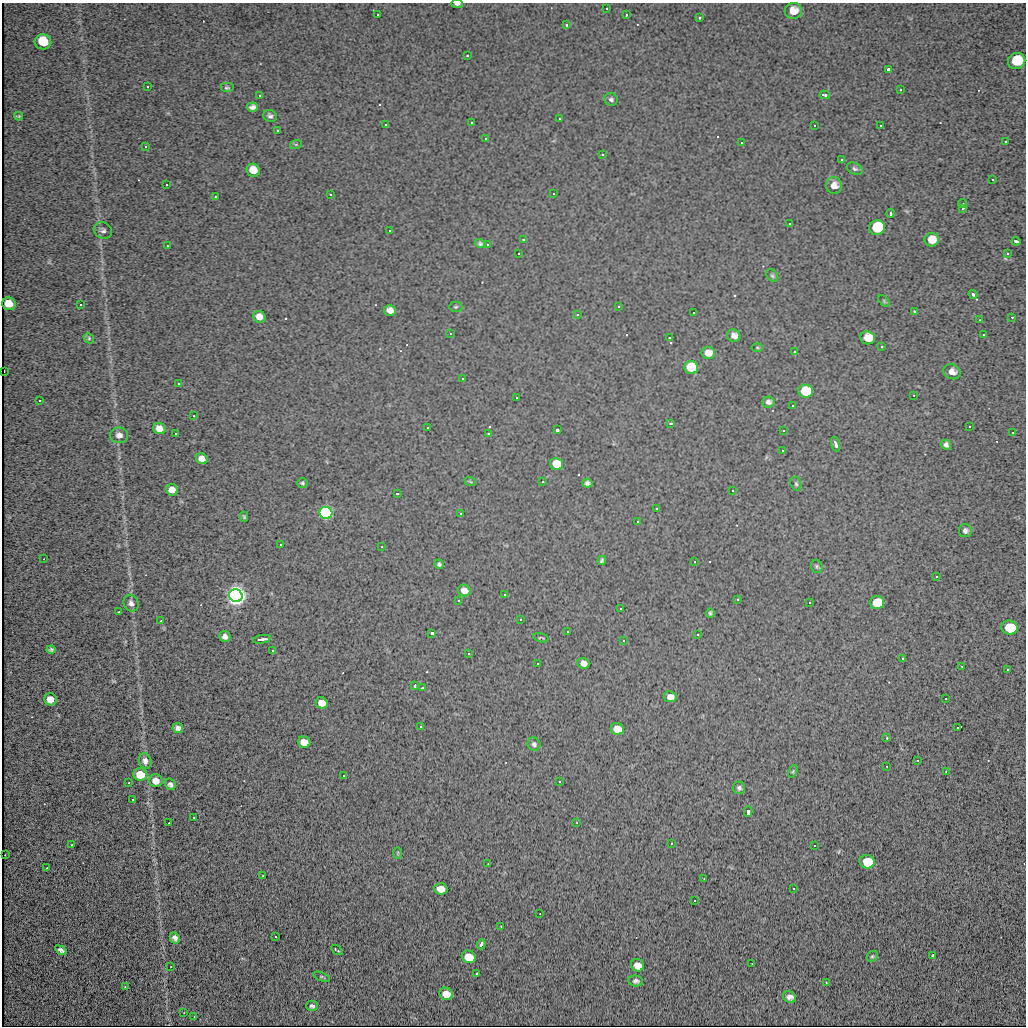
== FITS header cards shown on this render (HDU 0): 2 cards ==
NAXIS1  =                 1024
NAXIS2  =                 1024

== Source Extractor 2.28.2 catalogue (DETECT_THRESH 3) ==
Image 1024 x 1024 px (HDU 0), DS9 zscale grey, 1 PNG px = 1 image px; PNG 1028 x 1028 px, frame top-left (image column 1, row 1024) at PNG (2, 3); each listed source drawn as its Kron ellipse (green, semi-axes under 4 px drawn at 4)
Background 34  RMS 7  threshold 21.1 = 3 sigma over >= 5 px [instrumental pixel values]
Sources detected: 224; all 224 listed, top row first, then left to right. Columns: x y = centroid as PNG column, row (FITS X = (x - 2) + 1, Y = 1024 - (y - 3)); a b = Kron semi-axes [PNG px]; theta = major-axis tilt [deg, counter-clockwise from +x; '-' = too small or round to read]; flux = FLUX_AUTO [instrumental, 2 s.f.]
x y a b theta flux
457 4 5 3 - 1.3e+03
606 8 2 2 - 4.1e+02
793 11 8 8 - 6.9e+03
378 15 2 2 - 3.9e+02
626 15 3 2 - 5.4e+02
699 18 3 3 - 5.8e+02
566 25 3 3 - 5.3e+02
43 42 8 7 - 1.5e+04
467 56 3 2 - 4.4e+02
1017 61 9 8 - 1.6e+04
888 69 4 3 - 1.5e+03
147 87 3 3 - 9.0e+02
227 88 7 5 0 7.5e+02
900 89 3 3 - 1.0e+03
825 95 5 3 - 1.1e+03
259 96 4 3 - 5.2e+02
611 99 7 6 - 1.2e+03
252 107 6 4 4 1.8e+03
18 116 4 2 - 4.4e+02
270 116 7 6 - 1.3e+03
559 119 3 3 - 6.6e+02
471 123 3 3 - 1.2e+03
385 125 3 3 - 8.2e+02
814 125 3 2 - 4.9e+02
880 125 3 3 - 7.4e+02
277 131 3 3 - 1.8e+03
485 139 3 3 - 3.0e+04
1005 141 3 2 - 4.3e+02
741 142 3 3 - 8.1e+02
296 144 6 4 19 5.3e+02
145 147 3 3 - 8.8e+02
602 155 3 3 - 1.3e+03
841 159 3 3 - 1.8e+03
855 169 8 5 -27 1.2e+03
253 170 7 6 - 6.8e+03
993 179 3 2 - 4.8e+02
166 185 3 2 - 5.5e+02
834 186 8 8 - 4.4e+03
553 194 3 2 - 4.7e+02
330 195 3 3 - 1.2e+03
216 197 3 3 - 6.6e+02
963 203 4 4 - 8.3e+02
963 208 3 3 - 6.7e+02
891 213 4 3 - 1.3e+03
789 224 3 3 - 9.9e+02
877 228 8 7 - 3.1e+04
103 230 9 8 - 1.6e+03
390 231 3 2 - 5.3e+02
523 240 3 2 - 3.9e+02
932 240 7 7 - 6.1e+03
1016 241 4 3 - 3.4e+03
480 244 5 4 - 9.2e+02
487 245 3 2 - 4.8e+02
167 246 2 2 - 2.9e+02
1007 253 3 3 - 2.1e+03
519 254 3 3 - 6.4e+02
772 276 7 5 -49 8.7e+02
973 294 5 4 - 8.7e+02
884 301 7 4 -47 6.6e+02
9 304 7 6 - 7.5e+03
81 305 3 3 - 2.6e+03
619 306 3 2 - 4.5e+02
456 307 7 5 1 8.4e+02
390 310 6 5 - 4.2e+03
914 311 4 3 - 4.4e+02
694 312 3 3 - 1.3e+03
578 315 3 3 - 5.5e+03
259 317 6 5 - 4.5e+03
1012 317 2 2 - 3.5e+02
980 320 3 2 - 3.0e+02
451 334 3 3 - 6.0e+02
984 334 3 3 - 2.9e+03
734 336 7 6 - 2.4e+03
89 338 5 5 - 6.9e+02
669 338 3 2 - 5.4e+02
868 338 7 6 - 8.4e+03
882 346 3 3 - 6.7e+02
757 347 5 3 - 4.7e+02
795 352 4 3 - 7.9e+02
708 353 6 6 - 5.6e+03
691 367 7 6 - 3.2e+04
4 371 2 2 - 2.3e+02
952 372 9 7 -21 3.5e+03
463 379 3 3 - 1.4e+03
179 384 3 3 - 9.6e+02
806 391 7 6 - 3.3e+04
914 395 3 2 - 2.9e+02
517 398 3 3 - 2.3e+03
40 401 3 2 - 1.5e+03
768 402 6 5 - 1.6e+03
793 405 2 2 - 3.1e+02
194 416 2 2 - 3.7e+02
671 423 3 3 - 7.2e+02
970 426 3 2 - 3.3e+02
428 428 3 3 - 1.9e+03
159 429 6 5 - 5.7e+03
557 430 4 3 - 4.4e+03
784 430 3 3 - 2.3e+03
1013 432 3 2 - 4.2e+02
176 434 3 2 - 5.6e+02
488 434 3 2 - 3.5e+02
119 435 9 8 - 2.5e+03
836 444 7 3 -73 1.6e+03
946 445 5 4 - 1.6e+03
783 450 3 3 - 6.6e+02
202 459 6 5 - 3.3e+03
556 464 6 6 - 1.5e+04
470 481 6 3 -21 5.2e+02
543 482 3 3 - 2.2e+04
302 483 5 4 - 6.6e+02
587 483 5 4 - 1.2e+03
796 484 7 5 -73 8.4e+02
172 490 6 5 - 5.1e+03
733 490 3 3 - 1.5e+03
397 494 3 2 - 6.4e+02
657 509 2 2 - 4.4e+02
326 513 6 6 - 3.2e+05
461 514 3 2 - 5.5e+02
244 517 5 3 - 5.9e+02
638 521 3 3 - 1.4e+03
965 531 6 6 - 1.6e+03
281 545 3 3 - 9.6e+02
382 547 3 2 - 3.0e+02
44 559 2 2 - 3.1e+02
602 560 5 3 - 7.7e+02
695 561 3 3 - 2.0e+03
439 564 5 4 - 9.3e+02
817 566 7 6 - 8.9e+02
937 576 3 3 - 2.2e+03
464 591 6 5 - 4.5e+03
505 594 3 2 - 5.9e+02
236 596 7 6 - 1.4e+06
738 599 3 3 - 1.0e+03
459 601 3 2 - 7.0e+02
810 602 3 3 - 3.2e+03
131 603 9 7 -63 2.0e+03
877 603 7 6 - 2.1e+04
621 609 2 2 - 4.4e+02
119 612 3 2 - 5.2e+02
710 613 4 4 - 7.9e+02
521 620 3 3 - 1.1e+03
161 621 2 2 - 3.1e+02
1009 628 8 7 - 1.9e+04
568 631 3 3 - 8.9e+02
432 633 3 3 - 3.2e+03
698 634 3 2 - 4.0e+02
225 637 5 5 - 2.1e+03
541 638 8 3 -15 4.8e+02
262 639 9 3 8 1.8e+03
624 641 3 3 - 8.6e+02
51 650 4 3 - 8.9e+02
273 651 3 2 - 7.2e+02
469 654 3 3 - 1.7e+03
903 658 3 3 - 7.7e+02
583 663 6 5 - 3.9e+03
538 664 3 2 - 8.2e+02
962 666 3 3 - 5.8e+02
1008 669 3 3 - 9.9e+02
415 686 4 3 - 9.1e+02
422 688 3 3 - 5.2e+02
670 697 6 5 - 3.3e+03
946 698 3 3 - 3.1e+03
50 699 6 6 - 4.9e+03
322 703 6 5 - 7.2e+03
421 727 3 3 - 1.6e+03
958 727 4 3 - 2.1e+03
178 728 5 5 - 1.6e+03
617 729 6 6 - 8.2e+03
887 738 3 3 - 5.1e+02
304 742 6 5 - 8.1e+03
534 744 7 6 - 1.2e+03
918 760 3 2 - 5.8e+02
145 761 8 6 -76 2.1e+03
887 766 3 2 - 6.5e+02
793 771 6 4 65 5.8e+02
946 771 3 2 - 4.1e+02
140 774 7 6 - 1.1e+04
344 776 3 2 - 7.3e+02
156 781 7 6 - 4.0e+03
560 782 3 2 - 6.2e+02
129 783 3 3 - 9.9e+02
170 784 6 5 - 1.4e+03
739 788 6 6 - 1.3e+03
133 800 3 3 - 7.3e+03
748 811 5 3 - 9.0e+03
194 818 3 2 - 8.0e+02
577 822 2 2 - 3.5e+02
169 823 3 2 - 5.2e+02
672 843 3 3 - 1.3e+03
72 845 3 3 - 1.7e+03
815 845 3 3 - 2.1e+03
398 853 6 4 89 5.3e+02
5 855 2 2 - 3.6e+02
867 862 7 6 - 2.0e+04
488 864 2 2 - 3.1e+02
47 868 3 2 - 6.6e+02
263 876 3 2 - 5.4e+02
704 878 2 2 - 3.1e+02
794 888 3 3 - 1.7e+03
441 889 6 5 - 5.0e+03
695 900 3 3 - 3.8e+03
540 914 3 2 - 7.9e+02
501 926 3 2 - 3.4e+02
276 937 3 3 - 4.0e+03
175 938 6 5 - 1.7e+03
481 944 5 3 - 3.1e+03
61 950 6 4 -34 1.5e+03
337 950 6 3 -34 1.1e+03
932 955 3 2 - 5.5e+02
872 956 6 5 - 7.0e+02
469 957 7 6 - 1.2e+04
752 963 3 2 - 8.5e+02
637 965 7 6 - 4.9e+03
171 967 3 2 - 1.2e+03
476 974 3 3 - 1.0e+03
322 977 9 3 -20 6.7e+02
636 981 7 5 -9 1.6e+03
826 982 3 2 - 4.2e+02
125 987 3 2 - 9.7e+02
446 994 7 6 - 6.0e+03
790 997 7 5 -32 2.5e+03
312 1006 6 5 - 1.2e+03
184 1013 3 2 - 2.5e+03
194 1017 2 2 - 3.4e+02
At the frame edge (FLAGS 8, measured only in part): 1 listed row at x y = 457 4